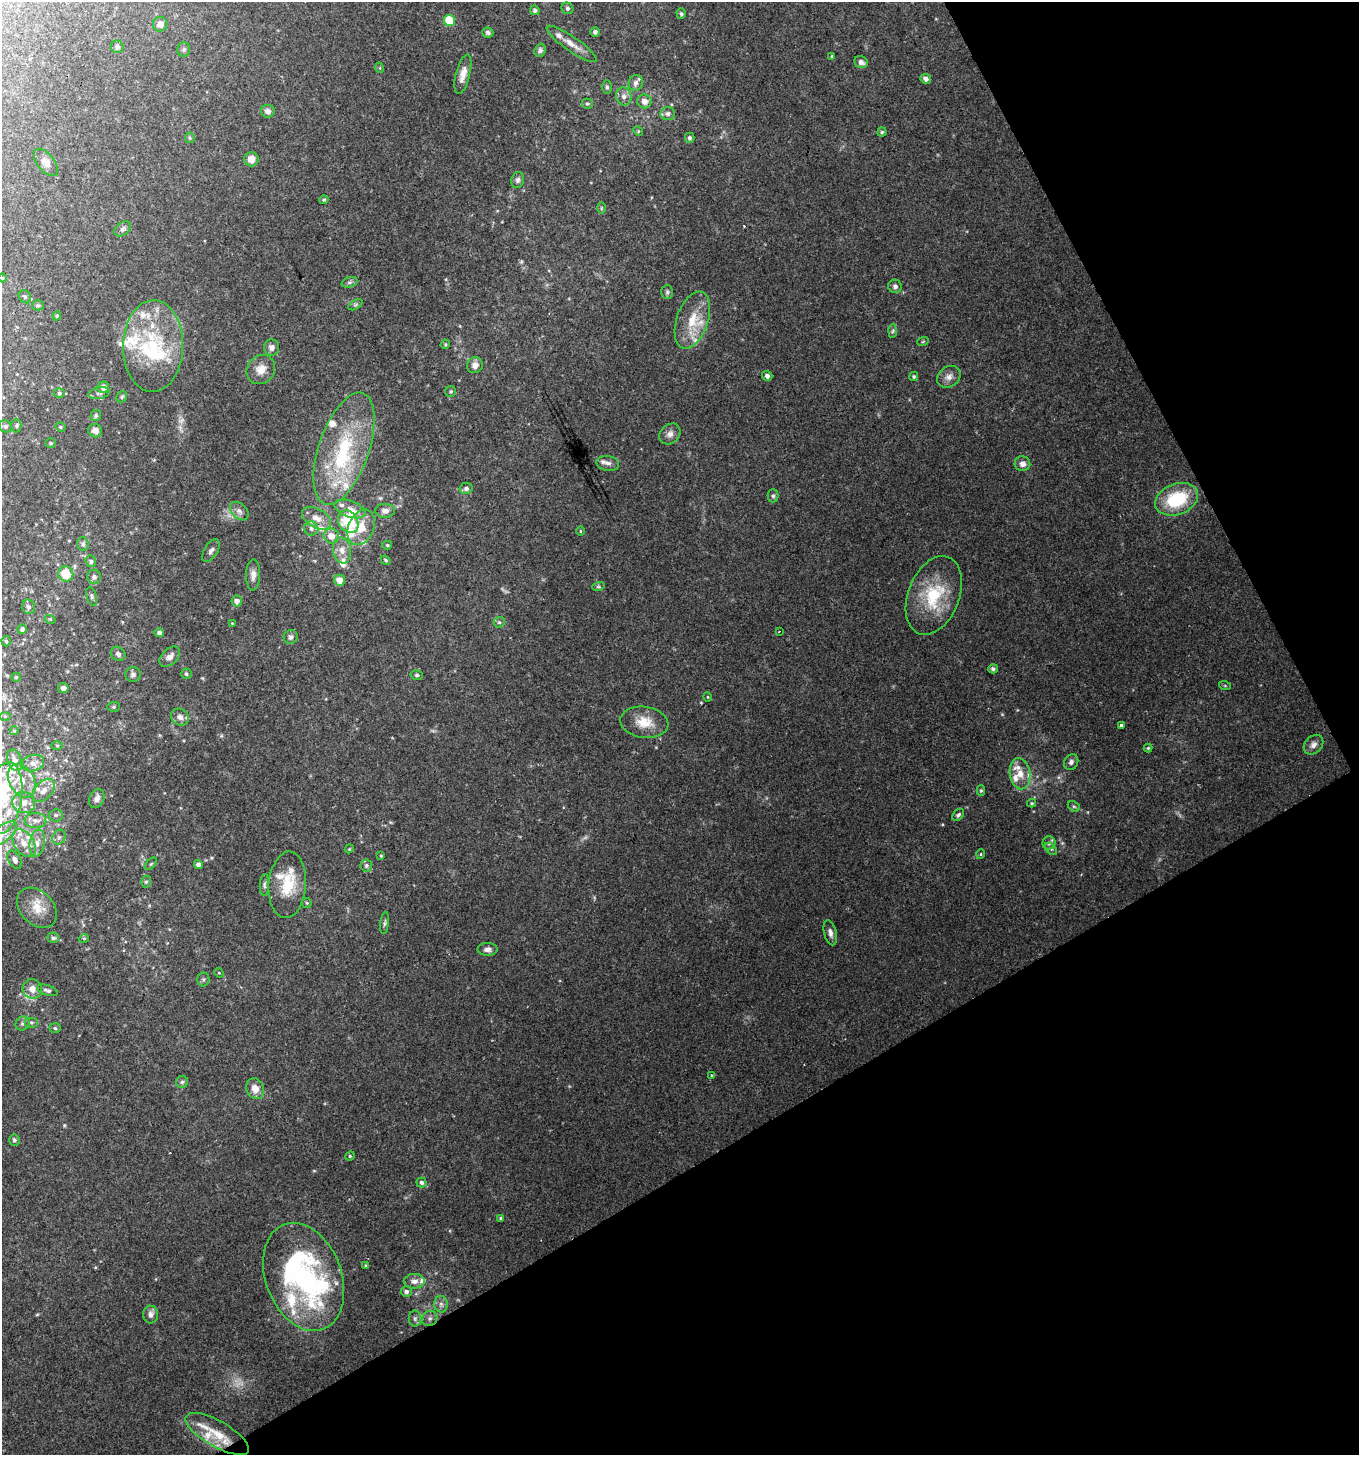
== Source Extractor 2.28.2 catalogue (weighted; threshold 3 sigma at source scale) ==
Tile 12 of 4 x 4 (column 4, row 3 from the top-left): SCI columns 4240-5596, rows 1454-2906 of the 5707 x 5816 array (HDU 1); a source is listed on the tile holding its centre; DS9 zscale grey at full resolution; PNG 1361 x 1457 px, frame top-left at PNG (2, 2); each listed source drawn as its Kron ellipse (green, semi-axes under 4 px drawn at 4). Shown black and unused: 28% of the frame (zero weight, under 2 of 3 exposures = <1% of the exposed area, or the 3 px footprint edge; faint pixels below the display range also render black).
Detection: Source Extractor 2.28.2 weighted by HDU 2 'WHT'; one run over the whole footprint, this tile lists its part. Background 0.0683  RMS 0.0054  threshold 0.0242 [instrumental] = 3 sigma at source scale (4.5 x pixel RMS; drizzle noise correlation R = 1.50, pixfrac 1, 0.0396/0.0396 arcsec/px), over >= 5 px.
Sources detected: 227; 3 too faint to see at this stretch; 2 inside a brighter object's white glare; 1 cosmic-ray / hot-pixel residue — neither listed nor drawn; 39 inside a brighter listed object's ellipse — not listed separately; the other 182 listed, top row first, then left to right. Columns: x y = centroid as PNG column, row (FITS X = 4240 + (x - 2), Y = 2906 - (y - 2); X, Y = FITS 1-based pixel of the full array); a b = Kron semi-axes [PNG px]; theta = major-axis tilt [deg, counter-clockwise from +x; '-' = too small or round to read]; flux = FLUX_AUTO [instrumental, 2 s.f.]
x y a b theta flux
567 8 6 5 - 1.2
535 10 5 4 - 1.1
681 14 5 4 - 1.1
449 21 6 5 - 22
160 24 7 7 - 3
595 32 5 5 - 1.5
488 33 6 5 - 1.3
572 44 30 7 -35 5.9
117 47 6 6 - 1.3
184 50 7 6 - 1.1
540 50 6 5 - 1.5
832 56 4 3 - 0.56
861 62 7 6 - 2.6
380 68 5 3 - 0.44
463 74 20 7 76 5
926 79 5 4 - 2.4
636 83 8 7 - 2.2
607 87 7 5 -90 0.96
624 96 9 7 -75 2.8
644 101 7 7 - 3.8
587 104 5 5 - 0.91
268 111 7 6 - 2.2
668 114 7 6 - 2
638 131 5 4 - 0.7
882 132 4 4 - 0.82
190 138 5 5 - 0.71
690 138 5 4 - 1.2
251 159 7 7 - 4.5
46 162 16 8 -51 3.4
518 180 8 6 75 1.7
324 200 4 3 - 1
601 208 6 4 90 0.72
123 229 9 6 41 1.9
2 278 4 3 - 0.37
349 282 8 5 19 1.2
895 286 7 6 - 1.6
667 292 7 6 - 1.1
25 297 7 5 -54 1.2
38 305 5 5 - 0.89
355 305 8 4 31 0.88
57 316 4 4 - 0.65
692 320 29 15 71 16
893 331 7 4 87 0.93
923 341 6 3 20 0.53
445 344 5 4 - 0.69
153 346 46 30 89 45
272 347 8 7 - 2.3
475 365 8 7 - 3.1
261 369 15 13 49 6
767 376 5 5 - 1.8
914 376 5 4 - 0.89
949 377 12 10 35 3.6
103 387 6 5 - 3.7
451 392 5 5 - 0.98
59 393 5 5 - 1
99 393 11 5 11 1.8
122 397 6 5 - 0.86
96 415 5 5 - 0.99
16 425 7 5 88 1
5 426 6 6 - 1.2
60 427 5 4 - 0.82
95 431 7 6 - 2.8
670 434 11 9 45 3.2
51 443 5 4 - 0.71
344 449 59 25 71 52
608 463 11 7 -9 2.3
1022 464 8 7 - 2.8
466 488 6 5 - 1.8
773 496 6 5 - 1.1
1177 499 22 15 21 31
350 509 16 8 -19 4.8
239 511 11 7 -44 2.6
385 511 10 7 -2 3.1
316 518 16 9 -30 5.9
348 522 12 9 -55 26
361 527 18 12 67 10
311 529 7 7 - 1.9
580 531 5 3 - 0.53
331 536 8 7 - 5.3
83 544 7 6 - 1.5
387 545 5 4 - 0.73
211 550 13 6 58 2.1
342 550 13 9 -80 4.9
386 560 5 4 - 0.81
91 561 6 5 - 1.2
66 574 8 7 - 11
253 575 16 7 89 3.2
94 577 7 7 - 1.9
340 580 5 5 - 5.3
598 587 6 4 18 0.87
934 595 41 25 69 31
92 596 9 5 -73 1.2
237 601 5 5 - 3
28 607 7 6 - 1.7
50 619 5 3 - 0.53
499 622 5 5 - 0.88
232 623 4 4 - 0.47
22 629 5 4 - 1.3
779 631 3 2 - 0.46
159 633 5 4 - 1.4
291 637 7 7 - 2.1
6 641 5 4 - 0.82
118 654 8 6 -46 1.6
170 657 12 7 43 3.1
993 669 5 4 - 1.3
133 674 7 7 - 1.5
186 674 5 5 - 1
417 675 6 4 -14 0.89
16 677 4 4 - 0.72
1225 686 6 4 -19 0.62
63 688 5 5 - 1.9
708 697 4 4 - 0.51
114 707 6 5 - 0.99
5 716 6 4 0 0.73
180 717 9 8 - 2.8
644 722 24 15 -7 11
1122 726 3 3 - 2.7
14 731 4 4 - 0.57
57 745 5 3 - 0.6
1313 745 11 8 46 3
1148 748 4 4 - 0.69
15 760 11 7 -72 3.9
1071 762 8 7 - 1.8
33 763 11 8 16 3.8
1020 774 16 10 -80 6.7
22 781 18 12 -63 8.9
44 790 14 8 46 4.5
981 790 5 4 - 0.71
4 798 36 17 81 31
97 799 10 7 68 3.3
24 802 11 10 - 4.8
1032 803 4 4 - 0.64
1074 806 6 4 -28 0.88
56 815 7 6 - 1.7
958 815 7 5 48 1.2
35 821 11 7 -4 3.3
3 833 16 8 38 5.4
59 837 8 6 61 1.6
24 843 15 9 -56 6.4
37 843 13 7 81 4.1
1049 843 6 6 - 1.4
349 849 4 3 - 0.48
1051 849 7 4 -44 1.2
981 854 5 3 - 0.52
381 856 3 3 - 0.56
15 860 10 6 -61 2.3
151 864 7 3 45 0.61
198 864 4 4 - 2
366 865 6 6 - 1.2
146 882 6 5 - 0.98
264 885 11 4 86 1.4
287 885 33 18 85 19
307 903 5 5 - 0.67
37 908 23 16 -46 11
385 923 11 3 84 1.1
830 933 13 6 -75 2.5
53 938 6 5 - 1.4
84 938 5 3 - 0.49
488 949 10 6 0 2.4
219 973 5 4 - 0.56
203 979 7 6 - 1.2
32 989 10 9 - 4.6
47 990 10 5 -18 1.6
31 1022 7 5 0 1.2
23 1023 7 6 - 1.6
55 1028 5 5 - 0.87
711 1075 3 3 - 1.2
182 1082 6 6 - 1.3
255 1089 10 9 - 5.4
14 1140 6 5 - 1.3
350 1156 5 4 - 0.66
422 1182 5 5 - 1.3
501 1218 4 4 - 0.61
366 1266 4 3 - 0.62
304 1277 56 38 -70 110
414 1281 10 7 0 3.2
406 1292 5 5 - 1.7
441 1304 8 6 -88 2.2
151 1315 9 7 89 2.6
415 1318 8 6 -90 1.5
430 1318 8 7 - 1.8
217 1434 36 13 -30 14
Overlapping masked pixels (flux is a lower limit): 1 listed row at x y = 217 1434
Isophote crosses this tile's border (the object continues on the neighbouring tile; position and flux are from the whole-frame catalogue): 2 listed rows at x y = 4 798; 3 833